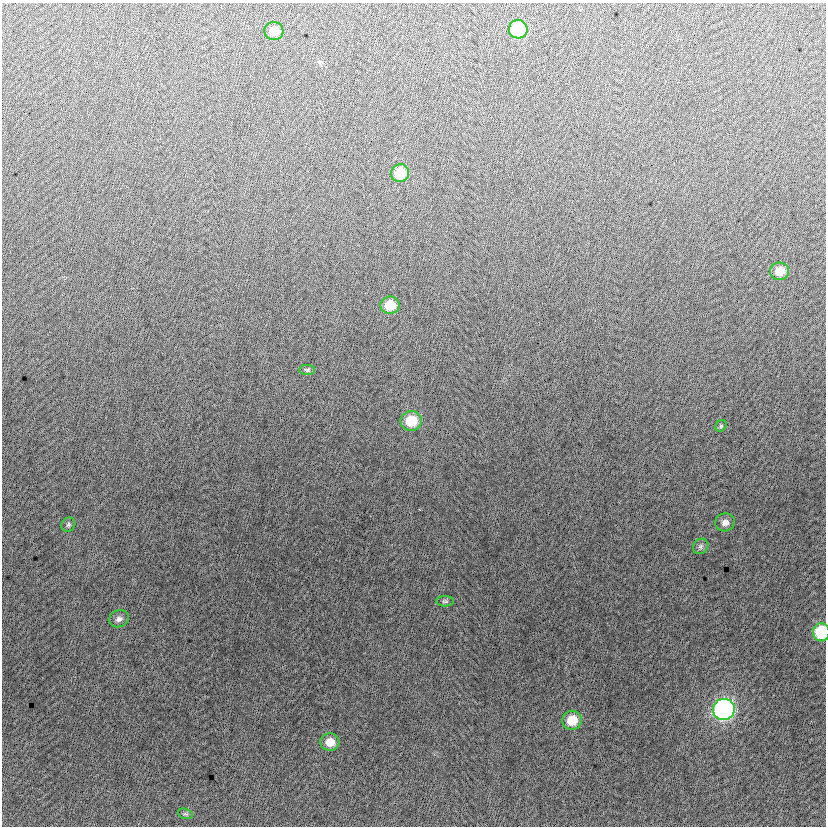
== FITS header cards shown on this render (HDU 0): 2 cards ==
NAXIS1  =                  824
NAXIS2  =                  824

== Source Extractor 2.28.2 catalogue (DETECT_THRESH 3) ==
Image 824 x 824 px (HDU 0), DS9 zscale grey, 1 PNG px = 1 image px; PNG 828 x 828 px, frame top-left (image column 1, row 824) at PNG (2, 3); each listed source drawn as its Kron ellipse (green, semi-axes under 4 px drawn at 4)
Background -6.88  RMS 13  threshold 37.6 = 3 sigma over >= 5 px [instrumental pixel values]
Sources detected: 18; all 18 listed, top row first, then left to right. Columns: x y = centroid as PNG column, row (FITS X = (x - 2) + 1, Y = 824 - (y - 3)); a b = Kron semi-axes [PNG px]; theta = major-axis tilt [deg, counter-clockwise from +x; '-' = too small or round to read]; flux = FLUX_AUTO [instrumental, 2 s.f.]
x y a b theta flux
518 29 9 9 - 52000
274 31 9 9 - 11000
400 173 9 9 - 23000
780 271 9 9 - 11000
390 305 9 8 - 17000
307 370 8 5 0 1600
411 421 10 10 - 21000
721 426 6 5 - 1400
725 522 10 9 - 5000
68 525 7 6 - 2100
701 546 8 7 - 2700
445 601 9 5 0 1800
119 619 10 8 22 3800
821 632 9 8 - 43000
724 709 11 10 - 240000
572 720 10 9 - 17000
330 742 9 9 - 11000
185 814 8 5 -19 1600
At the frame edge (FLAGS 8, measured only in part): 1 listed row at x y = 821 632